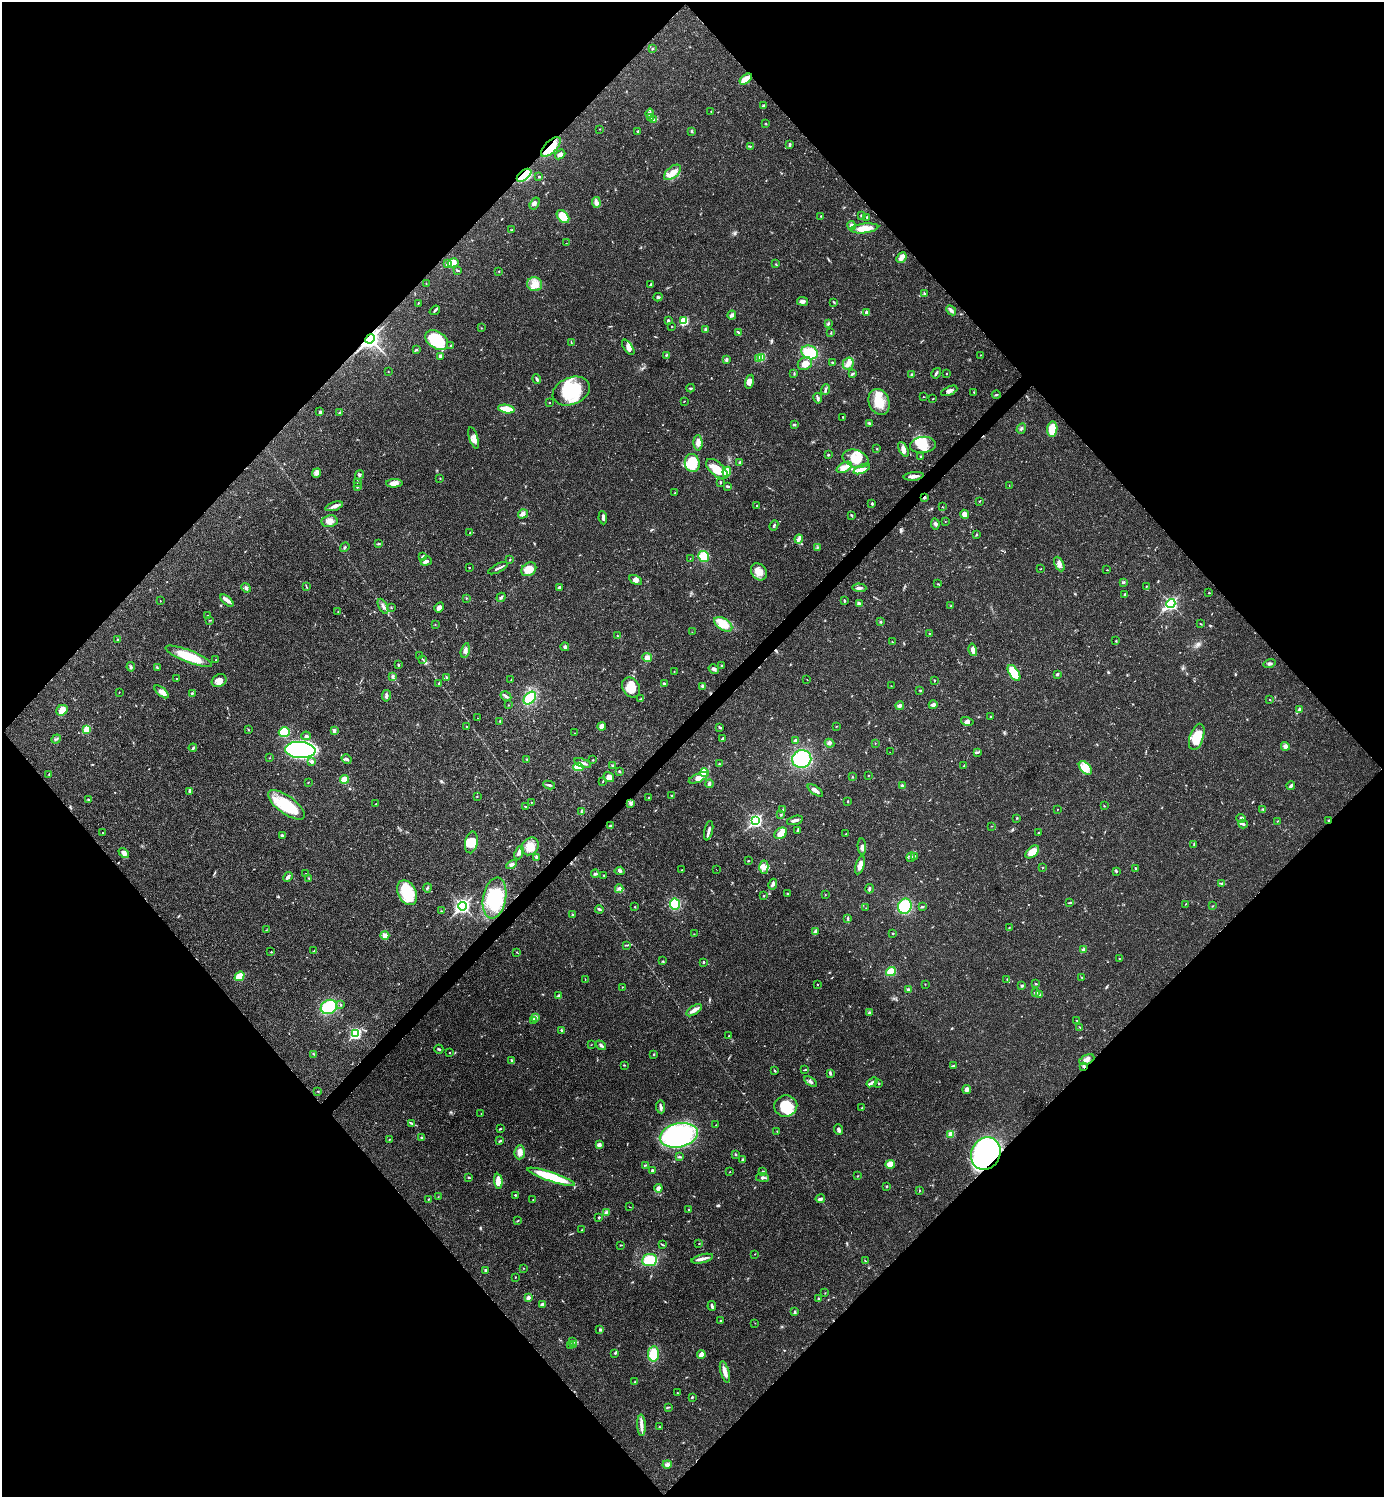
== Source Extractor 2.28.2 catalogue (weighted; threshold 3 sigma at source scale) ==
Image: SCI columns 300-5824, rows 2-5980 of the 5981 x 5982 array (HDU 1 of 3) = the unmasked area's bounding box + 8 px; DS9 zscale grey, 4 x 4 block average (1 PNG px = mean of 4 x 4 image px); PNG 1386 x 1499 px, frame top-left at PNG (2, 2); each listed source drawn as its Kron ellipse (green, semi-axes under 4 px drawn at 4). Shown black and unused: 51% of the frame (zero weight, under 3 of 4 exposures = <1% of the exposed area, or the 3 px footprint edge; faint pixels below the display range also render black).
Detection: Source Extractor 2.28.2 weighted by HDU 2 'WHT'. Background 0.0198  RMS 0.0022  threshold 0.01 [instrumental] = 3 sigma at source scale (4.5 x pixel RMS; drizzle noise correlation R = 1.50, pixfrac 1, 0.05/0.05 arcsec/px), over >= 5 px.
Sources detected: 614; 1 too faint to see at this stretch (4 x 4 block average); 4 inside a brighter object's white glare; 2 cosmic-ray / hot-pixel residue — neither listed nor drawn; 9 coinciding with a brighter row at this scale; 39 inside a brighter listed object's ellipse — not listed separately; of the other 559, all 500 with FLUX_AUTO >= 0.413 (the completeness limit of this list) listed and drawn (59 fainter detections not listed), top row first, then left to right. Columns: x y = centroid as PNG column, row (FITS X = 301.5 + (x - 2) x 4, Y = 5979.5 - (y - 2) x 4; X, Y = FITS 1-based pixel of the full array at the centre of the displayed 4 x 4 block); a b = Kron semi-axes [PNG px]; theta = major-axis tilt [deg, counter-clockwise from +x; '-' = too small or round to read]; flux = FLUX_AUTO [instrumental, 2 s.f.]
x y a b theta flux
652 49 2 2 - 2.3
746 79 7 3 36 16
763 106 3 2 - 3.4
711 111 2 2 - 0.46
650 113 5 2 - 2.3
651 118 2 2 - 0.65
654 120 3 2 - 1.6
766 124 3 2 - 0.79
600 129 2 2 - 0.47
638 131 3 2 - 1.5
692 131 3 2 - 1.4
790 145 4 2 - 2.3
750 146 3 2 - 1.1
551 147 12 6 46 26
560 154 5 4 - 4.7
672 172 10 5 40 13
524 175 8 4 38 47
539 176 2 2 - 1.1
596 202 5 4 - 4.5
535 204 6 3 58 3.7
862 215 2 2 - 3
821 216 2 2 - 0.64
563 217 7 5 -48 23
867 217 3 2 - 0.99
851 226 4 3 - 4.3
864 228 14 5 7 19
512 230 3 2 - 1
566 243 2 2 - 0.48
901 257 6 4 49 5.4
453 263 5 4 - 11
448 264 2 2 - 15
776 264 2 2 - 0.53
458 271 4 2 - 1.5
499 271 2 2 - 0.75
426 283 2 2 - 0.44
535 284 7 7 - 13
650 285 3 2 - 1.3
924 293 3 2 - 1.3
658 297 4 3 - 1.9
802 301 5 4 - 4.7
834 302 3 2 - 1.1
418 303 3 2 - 0.73
435 310 5 2 - 2.1
951 310 6 3 -44 3.3
867 312 4 3 - 4.5
732 315 4 4 - 2.9
668 320 2 2 - 3.9
684 321 3 3 - 24
828 324 3 2 - 2
671 326 2 2 - 0.64
481 328 2 2 - 0.6
706 330 3 3 - 2.4
738 332 3 2 - 1.2
831 332 2 2 - 0.53
370 339 5 3 - 460
437 340 13 8 -33 58
571 343 3 2 - 0.63
451 345 2 2 - 0.71
628 347 9 3 -54 5.4
416 350 2 2 - 0.96
810 352 8 6 -20 34
666 355 3 2 - 1.3
980 355 2 2 - 0.49
440 356 2 2 - 7
761 357 2 2 - 59
759 359 2 2 - 9.1
726 360 2 2 - 0.88
833 362 2 2 - 0.89
848 363 6 5 - 6.8
805 364 7 6 - 12
388 371 2 2 - 0.72
794 373 4 2 - 0.9
936 373 6 2 57 2.9
852 374 4 2 - 1.9
947 374 2 2 - 0.72
912 375 2 2 - 6.1
537 379 5 2 - 2.5
749 382 7 4 77 8.7
691 388 4 2 - 1.3
825 390 5 2 - 2.6
571 391 19 13 23 72
949 391 9 3 23 4.7
974 392 2 2 - 1
996 395 4 2 - 1.4
923 397 2 2 - 0.5
818 398 5 3 - 2.9
933 399 2 2 - 1
684 401 3 2 - 0.48
879 402 13 10 -70 27
549 403 2 2 - 0.65
506 409 8 3 -9 36
320 412 2 2 - 4
340 412 3 2 - 0.99
843 417 2 2 - 0.88
869 423 4 2 - 2.2
794 425 3 2 - 1.4
1021 429 5 2 - 1.7
1052 429 7 5 83 33
474 438 11 4 -73 7.3
698 443 8 4 -88 7.3
923 445 13 8 5 21
877 449 2 2 - 0.53
903 449 8 4 -63 6.8
828 455 2 2 - 1.3
920 457 2 2 - 0.81
855 459 13 8 -19 26
740 462 3 2 - 2
692 463 9 7 -82 42
844 467 8 4 27 10
717 469 13 6 -41 23
862 469 9 4 24 7.7
727 472 5 4 - 17
317 473 5 3 - 3.9
359 475 4 3 - 2
914 476 10 2 7 8.6
440 478 2 2 - 0.64
721 482 2 2 - 1.1
357 483 2 2 - 0.65
394 483 8 4 3 9.7
1009 485 2 2 - 0.51
727 486 4 2 - 2
357 487 2 2 - 1.4
675 492 2 2 - 0.76
924 497 3 2 - 2.8
980 501 2 2 - 0.72
872 504 3 2 - 1.6
757 505 2 2 - 0.87
334 506 9 3 18 5
942 507 2 2 - 0.52
523 514 5 4 - 4.4
965 514 4 4 - 6.9
851 515 2 2 - 1
603 518 6 2 -82 3
330 521 8 6 9 8.3
945 522 2 2 - 0.44
935 524 5 3 - 2.5
774 525 5 2 - 2.1
470 532 2 2 - 0.72
976 535 3 2 - 1.1
799 539 4 3 - 3.6
379 544 3 2 - 1.4
345 547 5 2 - 1.5
817 548 2 2 - 0.71
422 556 4 2 - 1.9
703 556 6 5 - 23
690 558 2 2 - 0.48
510 560 2 2 - 0.7
426 561 5 3 - 3.6
1059 564 8 4 -63 5.9
469 567 2 2 - 0.77
498 568 11 2 26 3.7
529 569 8 6 36 17
1041 569 2 2 - 0.48
1107 570 2 2 - 0.61
759 572 9 7 -52 14
636 580 7 4 -29 6.7
1123 582 3 2 - 2.3
937 584 2 2 - 0.68
306 586 2 2 - 0.59
1146 586 3 2 - 0.76
559 587 3 2 - 2.7
246 588 5 3 - 3.2
859 588 7 3 -3 3.3
1209 593 2 2 - 0.79
1125 594 3 2 - 1.1
501 597 5 2 - 2
466 598 2 2 - 0.73
227 600 8 4 -43 5.1
160 601 2 2 - 0.54
844 601 3 2 - 1.5
859 604 4 2 - 4.1
1171 604 5 3 - 160
383 606 8 2 -63 3.6
951 606 3 2 - 0.86
391 607 2 2 - 0.62
439 607 5 4 - 5.5
338 612 2 2 - 0.78
208 615 2 2 - 0.56
209 620 2 2 - 0.48
880 622 3 2 - 1.5
723 624 10 6 -33 25
1201 624 3 2 - 0.79
435 625 2 2 - 1
692 632 2 2 - 0.44
929 633 2 2 - 0.66
617 636 2 2 - 0.71
117 640 2 2 - 1.8
1116 641 2 2 - 0.98
892 642 3 2 - 0.6
565 647 4 3 - 2.7
465 650 7 3 76 4.3
973 650 6 3 -77 7.7
189 656 25 6 -21 45
420 656 2 2 - 0.58
647 658 5 4 - 6.1
422 659 3 2 - 0.94
216 660 3 2 - 1.1
1269 663 6 2 15 2.5
398 665 3 2 - 1.4
722 665 2 2 - 1.3
131 667 4 3 - 2.2
157 668 3 2 - 1
714 669 5 3 - 3.5
674 671 2 2 - 0.51
1014 673 9 4 -57 50
1057 674 3 2 - 1.8
393 677 4 2 - 1.6
447 677 4 2 - 1.5
177 678 2 2 - 0.54
807 679 2 2 - 0.88
511 680 3 2 - 0.79
934 680 2 2 - 0.9
219 681 8 6 26 7.9
439 683 3 2 - 0.9
664 683 2 2 - 1.8
702 686 3 2 - 1.4
891 686 2 2 - 0.72
631 687 10 8 -58 23
920 691 2 2 - 0.83
161 692 8 4 -41 9
119 693 2 2 - 0.48
192 693 3 2 - 1.3
386 696 6 3 80 3.6
506 696 6 2 -30 2.9
530 698 7 5 46 41
641 699 2 2 - 0.96
1270 700 2 2 - 0.63
508 705 2 2 - 0.43
900 705 4 3 - 3.5
933 705 5 3 - 4.6
62 710 6 5 - 12
1299 710 4 3 - 2.3
991 716 3 2 - 1.3
477 718 2 2 - 0.44
500 721 2 2 - 0.65
967 721 6 4 -14 4.3
602 726 4 3 - 5.8
836 726 2 2 - 0.59
466 727 2 2 - 0.84
720 727 4 2 - 1.4
86 729 3 2 - 28
248 729 2 2 - 0.59
334 731 3 2 - 3.9
284 732 5 4 - 55
575 733 2 2 - 0.5
306 736 5 3 - 2.3
1197 737 13 7 71 33
723 738 3 2 - 2.4
56 739 5 2 - 1.2
795 740 3 2 - 2.8
830 743 5 3 - 3.1
875 743 2 2 - 0.44
1285 746 4 3 - 4.2
193 748 4 2 - 1.8
300 750 15 8 -4 340
890 752 2 2 - 5
977 752 4 2 - 1.6
270 758 2 2 - 0.5
347 759 5 3 - 2.6
526 759 2 2 - 0.74
802 759 9 9 - 85
593 760 2 2 - 0.78
312 762 4 3 - 3.1
583 763 9 3 -19 4.6
719 764 3 2 - 1.1
613 766 2 2 - 2.5
964 766 3 2 - 1.1
578 767 5 3 - 27
1085 768 8 5 -49 11
619 772 3 2 - 1.4
704 773 4 4 - 36
49 775 2 2 - 0.51
868 775 2 2 - 0.88
609 777 5 5 - 6.2
852 777 2 2 - 0.73
698 778 10 4 24 8.6
345 779 4 3 - 20
603 781 3 2 - 0.77
308 782 2 2 - 0.49
709 784 4 3 - 3
549 785 6 2 -10 2.4
902 786 3 3 - 2.5
1291 786 4 3 - 2.7
815 790 9 3 -37 6.8
190 791 4 3 - 5.1
672 796 3 2 - 1.3
477 797 2 2 - 0.64
648 798 2 2 - 0.77
88 799 3 2 - 1.9
848 801 2 2 - 0.95
531 802 2 2 - 0.43
631 803 4 3 - 2.2
376 804 3 2 - 0.98
286 805 22 9 -36 56
1104 806 2 2 - 0.73
526 807 2 2 - 1.1
1263 809 2 2 - 0.73
783 810 3 2 - 1.1
1057 810 2 2 - 0.48
581 812 2 2 - 1.1
781 814 2 2 - 0.5
1017 818 2 2 - 0.86
1241 818 4 4 - 3.5
795 820 8 2 15 4.9
1329 820 3 2 - 1.3
756 821 4 3 - 190
1278 821 2 2 - 0.62
1243 824 5 2 - 2.1
610 825 4 2 - 1.2
991 826 2 2 - 0.45
797 830 4 2 - 1.1
709 831 10 2 78 4.5
103 833 2 2 - 0.72
781 833 7 5 35 12
1038 833 3 2 - 1.8
846 834 2 2 - 0.64
282 835 3 3 - 2.1
471 842 11 6 78 17
1194 844 3 2 - 0.84
530 846 9 8 - 19
862 847 8 3 -85 3.9
1032 852 8 5 42 18
124 853 6 4 -42 5.3
519 853 7 4 68 4.9
914 856 3 3 - 1.6
536 857 3 2 - 3.3
911 857 5 2 - 1.9
748 861 2 2 - 1.2
511 865 5 3 - 3.4
860 865 9 3 73 9.7
764 867 6 4 -88 7
1043 868 2 2 - 0.72
1136 868 2 2 - 1.3
716 869 2 2 - 0.61
681 870 2 2 - 0.46
620 871 5 3 - 2.3
1116 872 3 2 - 0.99
306 873 2 2 - 0.5
595 874 4 2 - 2.3
604 875 2 2 - 0.76
288 877 5 3 - 3.2
309 878 2 2 - 0.55
773 884 5 3 - 3.4
1222 884 3 2 - 1.4
427 888 4 2 - 1.8
619 889 4 3 - 3.1
869 889 5 2 - 2.3
407 893 13 9 -63 46
787 894 2 2 - 0.72
825 895 2 2 - 0.45
763 896 3 2 - 0.85
495 898 20 11 80 59
1070 903 3 2 - 1.1
675 904 5 5 - 42
1185 904 2 2 - 0.57
462 906 4 3 - 270
905 906 8 6 68 58
1213 906 2 2 - 0.59
635 907 2 2 - 0.66
922 907 4 2 - 2
866 908 2 2 - 0.42
599 909 4 2 - 2.1
441 911 3 2 - 0.6
572 914 2 2 - 1
848 918 3 2 - 1.1
1009 927 2 2 - 0.76
266 930 2 2 - 0.58
815 932 4 2 - 1.9
893 933 3 2 - 0.68
694 934 2 2 - 0.53
385 936 4 4 - 7.6
627 945 4 2 - 1.3
1083 950 4 3 - 3.5
314 951 3 2 - 1.2
271 952 2 2 - 0.72
517 952 2 2 - 0.5
1119 958 2 2 - 0.42
663 961 2 2 - 0.6
704 962 2 2 - 2
891 972 5 4 - 23
240 976 5 4 - 22
1082 978 3 2 - 0.9
585 979 2 2 - 0.56
1007 979 2 2 - 0.67
925 984 2 2 - 0.43
1036 984 3 2 - 1.3
817 985 2 2 - 0.64
1022 986 2 2 - 2.3
622 987 2 2 - 0.73
908 990 3 3 - 2.5
1036 993 3 3 - 2.6
1039 994 4 3 - 2.6
558 996 3 2 - 1.9
341 1005 2 2 - 0.73
329 1007 8 6 30 72
694 1010 9 3 33 6.7
869 1013 3 3 - 2
536 1017 3 3 - 2.1
534 1020 2 2 - 0.67
1077 1020 3 2 - 0.88
1080 1027 2 2 - 0.79
562 1030 3 2 - 1.9
356 1034 3 3 - 120
729 1036 2 2 - 0.6
591 1045 2 2 - 0.5
601 1045 5 3 - 2.7
439 1049 4 2 - 1.6
450 1053 2 2 - 0.5
314 1054 3 2 - 0.98
654 1055 2 2 - 1
512 1060 3 2 - 1.5
1087 1060 8 5 25 5.8
624 1065 2 2 - 0.81
953 1066 3 2 - 1.5
1084 1066 3 2 - 1.4
805 1070 2 2 - 0.78
775 1071 4 2 - 1.1
830 1073 3 2 - 2.7
811 1082 7 2 -35 3
872 1082 6 3 36 3
879 1083 2 2 - 1.1
967 1089 4 3 - 5.3
318 1091 2 2 - 1.1
786 1106 11 10 - 38
661 1107 6 3 -84 3.9
862 1108 3 2 - 1.2
481 1114 2 2 - 0.54
412 1123 3 2 - 1.6
716 1125 2 2 - 0.6
500 1129 3 2 - 1.1
839 1130 5 3 - 3.6
777 1131 2 2 - 0.47
951 1134 3 2 - 23
679 1135 19 12 12 180
421 1137 2 2 - 1.3
389 1140 2 2 - 0.51
500 1141 4 2 - 1.2
599 1145 4 3 - 4.9
520 1152 7 5 86 8
986 1153 17 14 62 270
735 1154 2 2 - 0.66
679 1157 3 2 - 1.2
742 1160 3 2 - 1
890 1164 5 3 - 16
645 1165 3 2 - 1.2
653 1171 2 2 - 4.9
762 1171 2 2 - 0.72
730 1172 2 2 - 0.43
857 1176 2 2 - 0.69
551 1177 25 4 -19 68
762 1177 6 3 -7 3.3
469 1178 3 2 - 1.2
498 1181 7 3 -86 14
887 1186 2 2 - 1
658 1188 4 4 - 5.1
919 1191 2 2 - 0.53
515 1195 3 2 - 1.1
438 1197 2 2 - 0.52
428 1199 2 2 - 0.79
820 1199 5 3 - 2.7
533 1200 2 2 - 0.61
629 1207 2 2 - 0.46
689 1210 3 2 - 1.1
606 1212 3 2 - 1.8
599 1217 3 2 - 1.2
518 1221 3 2 - 0.89
582 1230 3 2 - 0.69
699 1243 2 2 - 0.66
621 1245 3 2 - 0.87
662 1245 3 2 - 1.1
755 1254 2 2 - 0.54
702 1259 11 3 14 6.6
649 1260 7 6 - 38
865 1261 2 2 - 0.63
524 1268 2 2 - 0.51
485 1270 2 2 - 2.2
515 1277 2 2 - 0.63
825 1293 2 2 - 0.55
528 1298 4 3 - 3.5
818 1299 3 2 - 2
542 1304 3 2 - 3.8
712 1306 5 2 - 2.4
795 1312 4 2 - 2.3
721 1320 2 2 - 0.69
755 1323 2 2 - 0.41
600 1330 3 3 - 1.5
573 1341 2 2 - 0.98
574 1344 2 2 - 0.74
571 1345 2 2 - 0.83
615 1353 3 2 - 1.3
653 1354 7 5 82 29
701 1354 4 3 - 8.4
725 1372 11 3 -75 8.9
635 1382 3 2 - 1.3
677 1393 2 2 - 0.58
692 1397 2 2 - 2.1
668 1407 3 2 - 0.65
641 1425 11 3 -88 7
659 1427 2 2 - 0.62
667 1464 5 4 - 3.4
Overlapping masked pixels (flux is a lower limit): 7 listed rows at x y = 551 147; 524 175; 370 339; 924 497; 1329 820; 1084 1066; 986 1153
Diffuse or blended objects may show on this block-average render without a row.